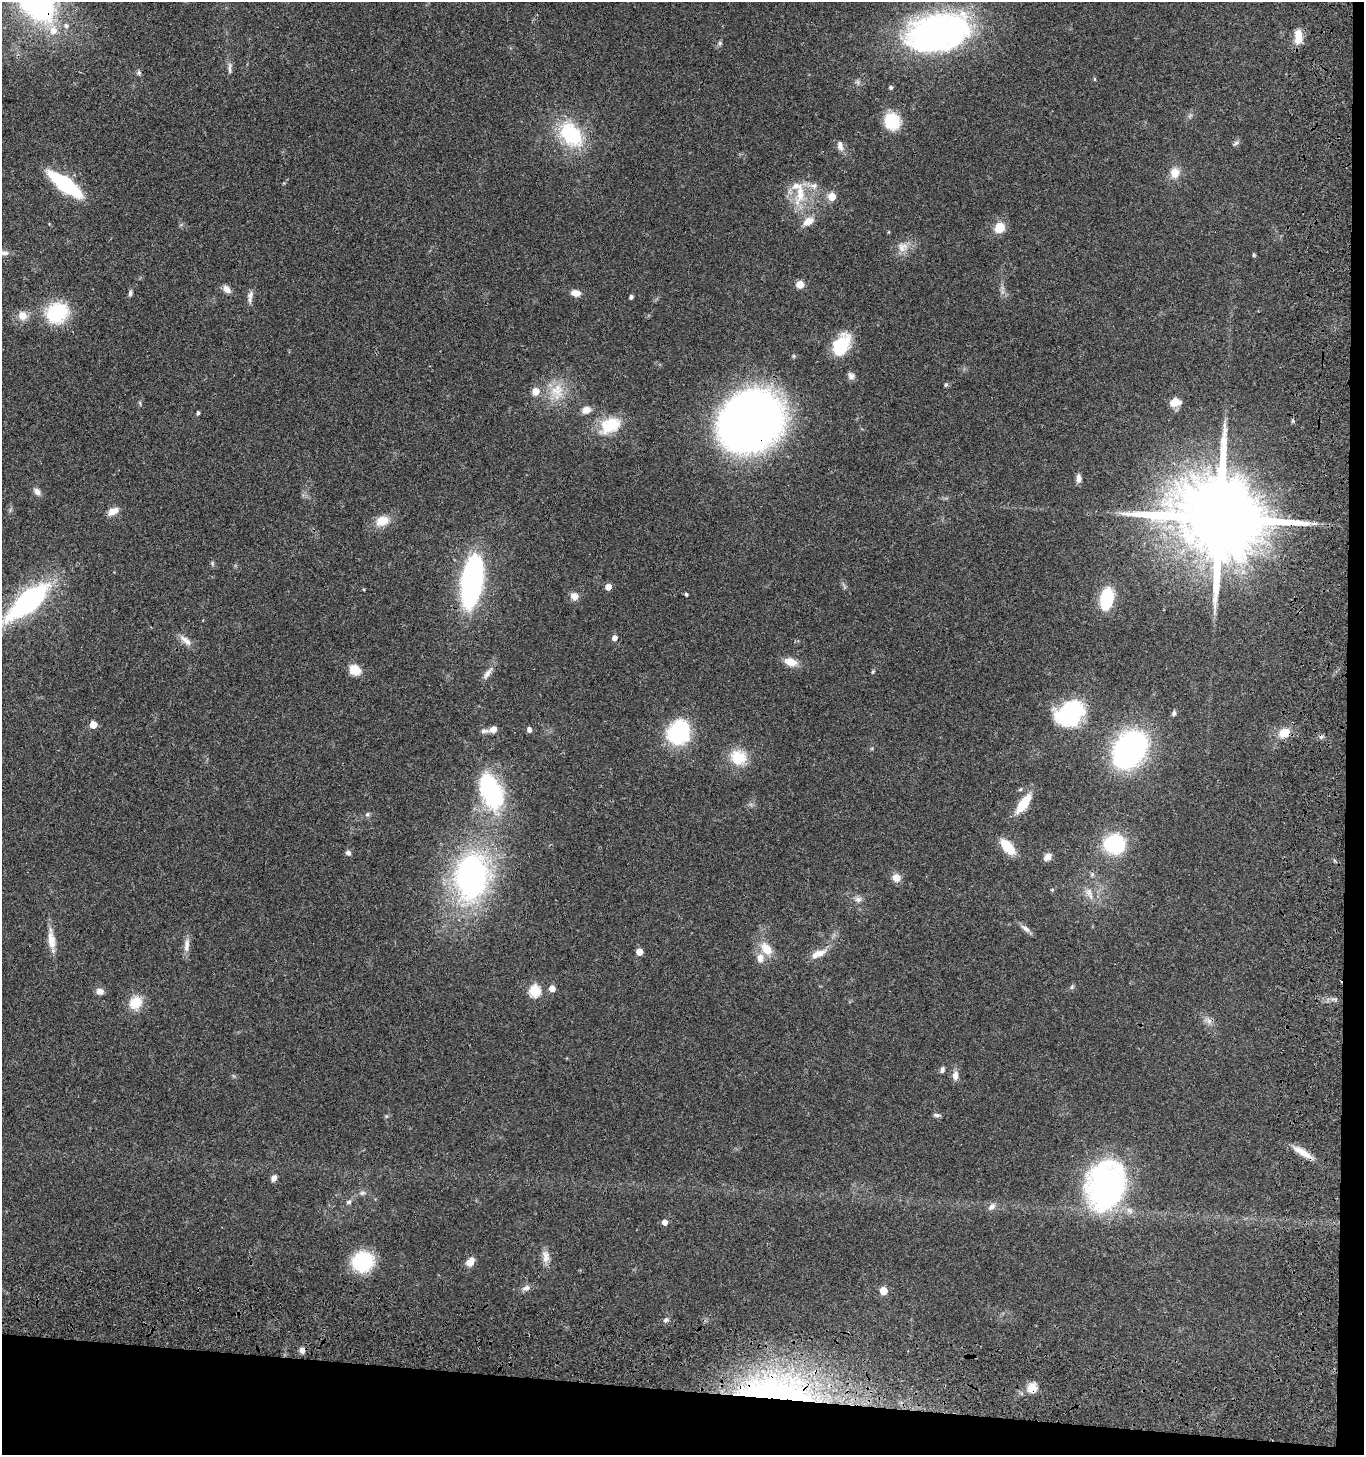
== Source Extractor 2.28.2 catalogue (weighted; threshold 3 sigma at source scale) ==
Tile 9 of 3 x 3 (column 3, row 3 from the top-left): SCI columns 2975-4336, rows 159-1611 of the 4678 x 4675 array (HDU 1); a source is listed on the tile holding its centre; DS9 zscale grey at full resolution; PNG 1366 x 1457 px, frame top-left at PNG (2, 2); no overlay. Shown black and unused: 6% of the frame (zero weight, under 3 of 4 exposures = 13% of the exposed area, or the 3 px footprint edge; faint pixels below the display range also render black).
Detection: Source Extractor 2.28.2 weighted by HDU 2 'WHT'; one run over the whole footprint, this tile lists its part. Background 0.119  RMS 0.0069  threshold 0.0312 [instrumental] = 3 sigma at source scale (4.5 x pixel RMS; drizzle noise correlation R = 1.50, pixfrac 1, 0.05/0.05 arcsec/px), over >= 5 px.
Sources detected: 115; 1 cosmic-ray / hot-pixel residue — not listed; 2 inside a brighter listed object's ellipse — not listed separately; the other 112 listed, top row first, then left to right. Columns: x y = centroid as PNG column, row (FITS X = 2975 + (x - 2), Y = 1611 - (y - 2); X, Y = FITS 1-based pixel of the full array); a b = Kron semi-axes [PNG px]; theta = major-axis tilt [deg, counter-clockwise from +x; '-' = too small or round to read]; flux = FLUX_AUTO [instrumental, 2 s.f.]
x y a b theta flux
66 25 7 6 - 2.4
53 31 10 9 - 7.6
938 32 45 25 12 310
1298 37 18 9 87 10
720 43 6 5 - 1.2
230 68 18 4 89 2.5
139 73 6 6 - 1.4
1095 79 5 3 - 0.68
891 87 4 4 - 1.4
892 121 18 15 -65 23
571 134 23 16 -51 54
1236 143 9 6 30 1.6
840 145 13 7 -78 3.9
1175 173 12 10 76 7.9
65 184 25 9 -36 87
814 186 9 8 - 3.4
800 194 32 12 79 16
832 197 5 5 - 13
808 221 15 9 31 6.6
999 228 10 9 - 13
902 247 15 13 36 7.1
4 253 14 6 0 2.7
1254 255 5 4 - 0.89
800 284 7 7 - 5.6
227 289 12 7 -47 3.5
130 293 8 4 82 1.7
576 293 12 8 -8 4.5
250 297 18 6 84 3.4
631 297 4 3 - 1.8
57 313 19 16 37 47
22 316 12 11 - 6.2
841 345 23 15 57 28
851 376 10 8 -66 2.8
946 385 6 5 - 1
557 390 21 17 -67 15
536 391 5 5 - 11
1175 402 11 7 11 9.6
586 410 11 9 25 4.4
198 413 3 3 - 1.5
751 420 45 38 33 710
1293 421 5 3 - 0.92
610 425 26 17 24 23
1078 478 10 6 88 3.3
37 491 11 7 -46 3.1
113 511 12 7 28 6.3
1220 518 28 20 -7 14000
382 521 16 11 24 11
1314 523 7 4 0 1.6
472 581 41 15 81 190
608 587 5 4 - 7.6
686 594 3 3 - 1.3
574 596 9 8 - 4.5
1106 599 16 9 79 43
28 601 30 12 41 180
614 638 5 5 - 4.1
186 641 19 7 -40 5
791 662 17 10 -13 7.4
355 670 12 10 -33 11
873 672 6 4 89 0.83
487 673 17 6 55 4.2
1069 713 32 26 26 57
1174 713 7 5 67 1.4
93 725 5 5 - 14
493 729 10 8 29 4.5
529 729 5 4 - 3.5
679 732 29 24 62 46
1284 733 13 10 32 9
1129 749 26 19 57 210
738 757 21 18 -22 17
490 790 41 21 -69 76
1023 804 20 8 54 19
367 814 6 5 - 1.4
1114 844 26 24 -3 35
1008 847 16 8 -49 19
348 853 7 6 - 2
1047 857 9 7 48 4.5
471 877 41 29 89 190
896 878 11 10 - 4.8
1052 890 5 3 - 0.72
1089 893 17 8 -66 5.2
858 899 9 7 -1 2.8
1025 928 15 6 -37 3.3
51 940 24 10 -81 8.4
187 945 20 7 84 4.7
766 949 19 12 -49 11
639 952 5 5 - 8.9
818 954 18 7 23 7.8
1072 987 6 4 87 1.1
552 988 5 5 - 7.2
100 991 9 7 -7 3.6
534 991 6 5 - 55
135 1003 13 11 46 15
1209 1021 8 7 - 2.8
942 1070 7 5 78 1.8
955 1076 11 8 89 4.1
937 1115 10 5 -1 1.5
1302 1152 26 7 -31 8.9
274 1178 9 6 67 2.6
1106 1185 42 32 76 180
362 1193 9 5 26 1.8
349 1202 7 6 - 1.7
992 1206 9 8 - 3.1
664 1222 5 4 - 4.7
546 1256 17 9 -85 5.4
363 1261 18 16 31 47
470 1262 9 6 46 6.8
526 1288 12 7 17 3
883 1291 5 5 - 16
666 1320 7 5 42 1.7
302 1350 7 6 - 2.7
1032 1388 12 11 - 8.1
775 1390 110 37 -4 220
Overlapping masked pixels (flux is a lower limit): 4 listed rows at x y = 751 420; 1220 518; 1032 1388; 775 1390
Isophote crosses this tile's border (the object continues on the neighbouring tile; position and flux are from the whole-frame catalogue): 1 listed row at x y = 4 253